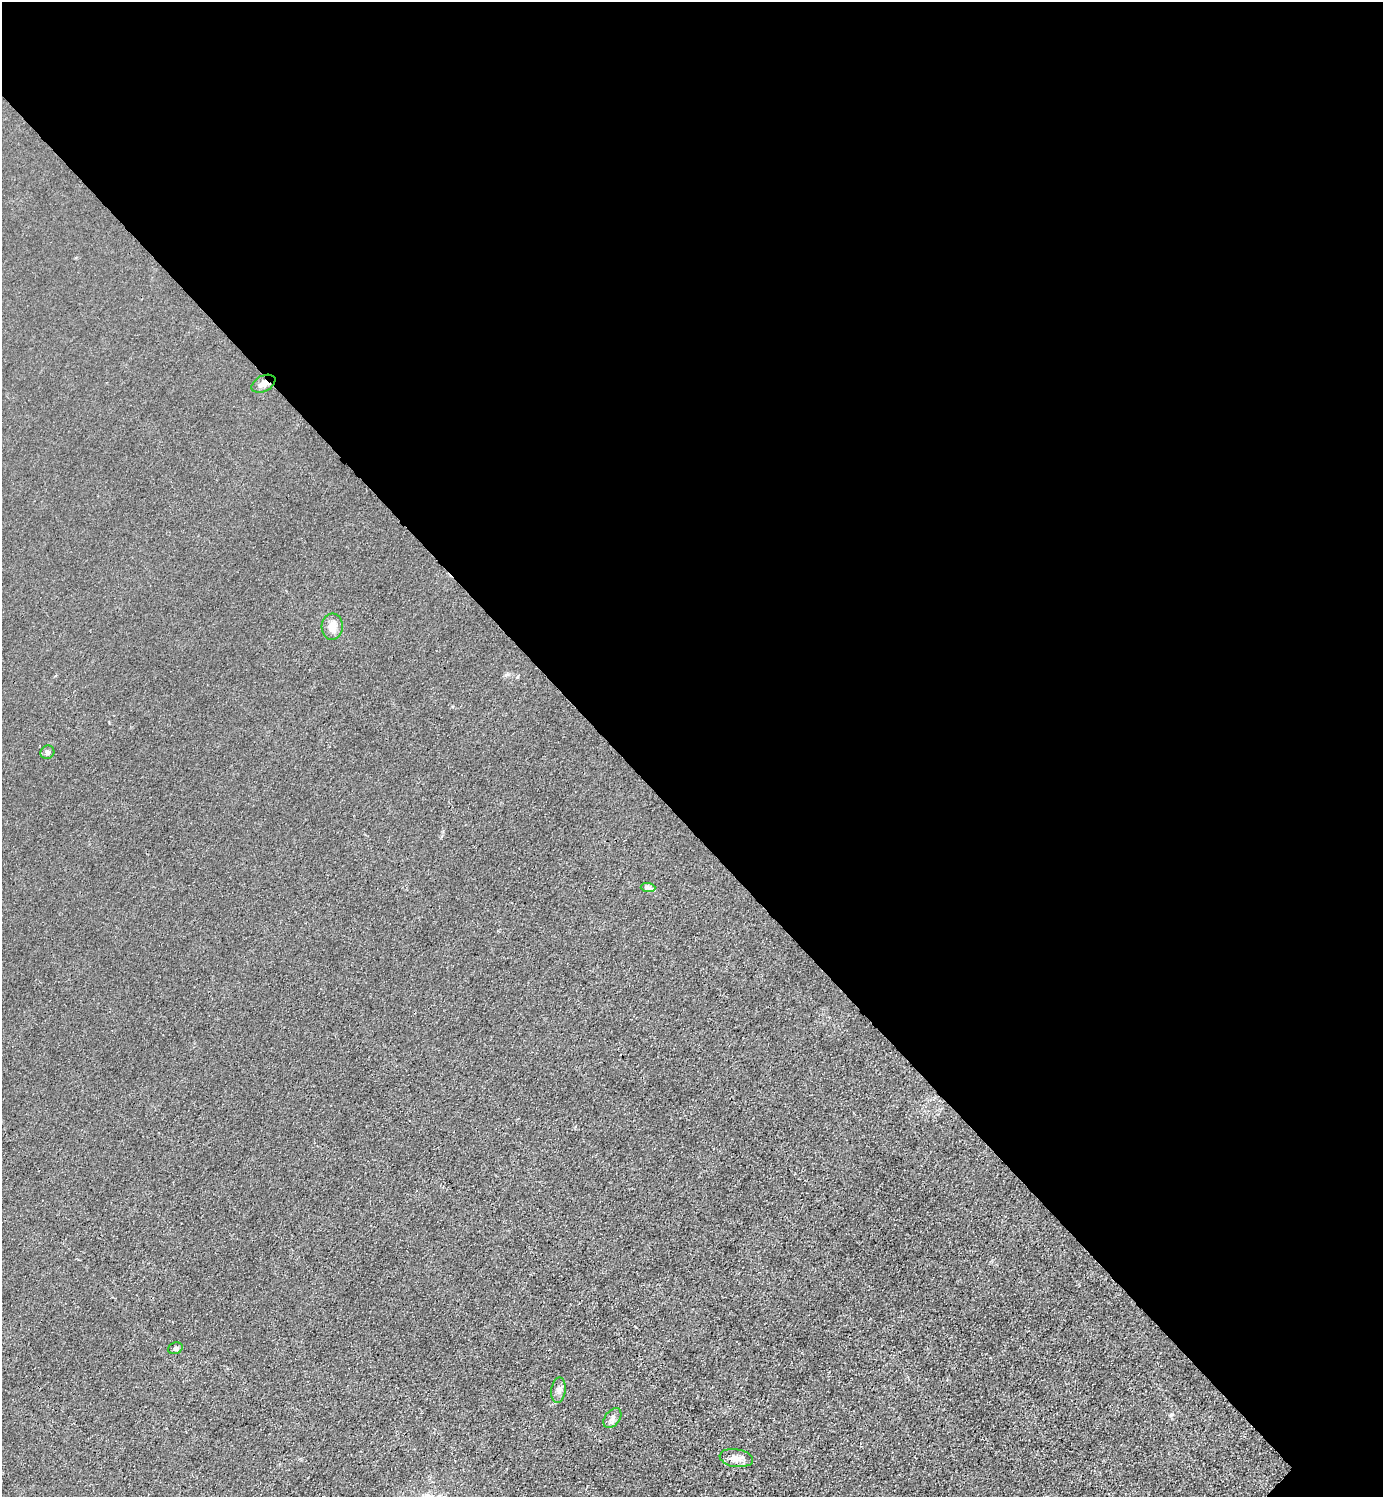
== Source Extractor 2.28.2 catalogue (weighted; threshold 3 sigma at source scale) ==
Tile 3 of 4 x 4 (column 3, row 1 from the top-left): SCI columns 3065-4445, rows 4488-5982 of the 5985 x 5985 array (HDU 1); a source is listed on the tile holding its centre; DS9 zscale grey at full resolution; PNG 1385 x 1499 px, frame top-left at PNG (2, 2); each listed source drawn as its Kron ellipse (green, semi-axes under 4 px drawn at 4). Shown black and unused: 55% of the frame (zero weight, under 3 of 4 exposures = <1% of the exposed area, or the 3 px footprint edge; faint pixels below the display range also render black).
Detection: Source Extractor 2.28.2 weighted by HDU 2 'WHT'; one run over the whole footprint, this tile lists its part. Background 0.0213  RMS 0.0062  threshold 0.0279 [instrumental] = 3 sigma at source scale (4.5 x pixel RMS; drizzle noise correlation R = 1.50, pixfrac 1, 0.05/0.05 arcsec/px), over >= 5 px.
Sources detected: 8; all 8 listed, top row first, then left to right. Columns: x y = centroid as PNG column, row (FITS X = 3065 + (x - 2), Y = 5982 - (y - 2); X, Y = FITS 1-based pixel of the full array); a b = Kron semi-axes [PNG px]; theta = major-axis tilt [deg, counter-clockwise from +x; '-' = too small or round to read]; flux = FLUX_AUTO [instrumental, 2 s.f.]
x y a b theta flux
263 384 13 8 27 4.1
332 627 13 10 85 6.9
47 752 7 6 - 1.7
648 887 7 4 -2 1.5
175 1348 7 5 20 1.3
558 1390 13 7 82 3
612 1418 11 7 52 2.8
736 1458 17 9 -9 5.2
Overlapping masked pixels (flux is a lower limit): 1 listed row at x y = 263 384